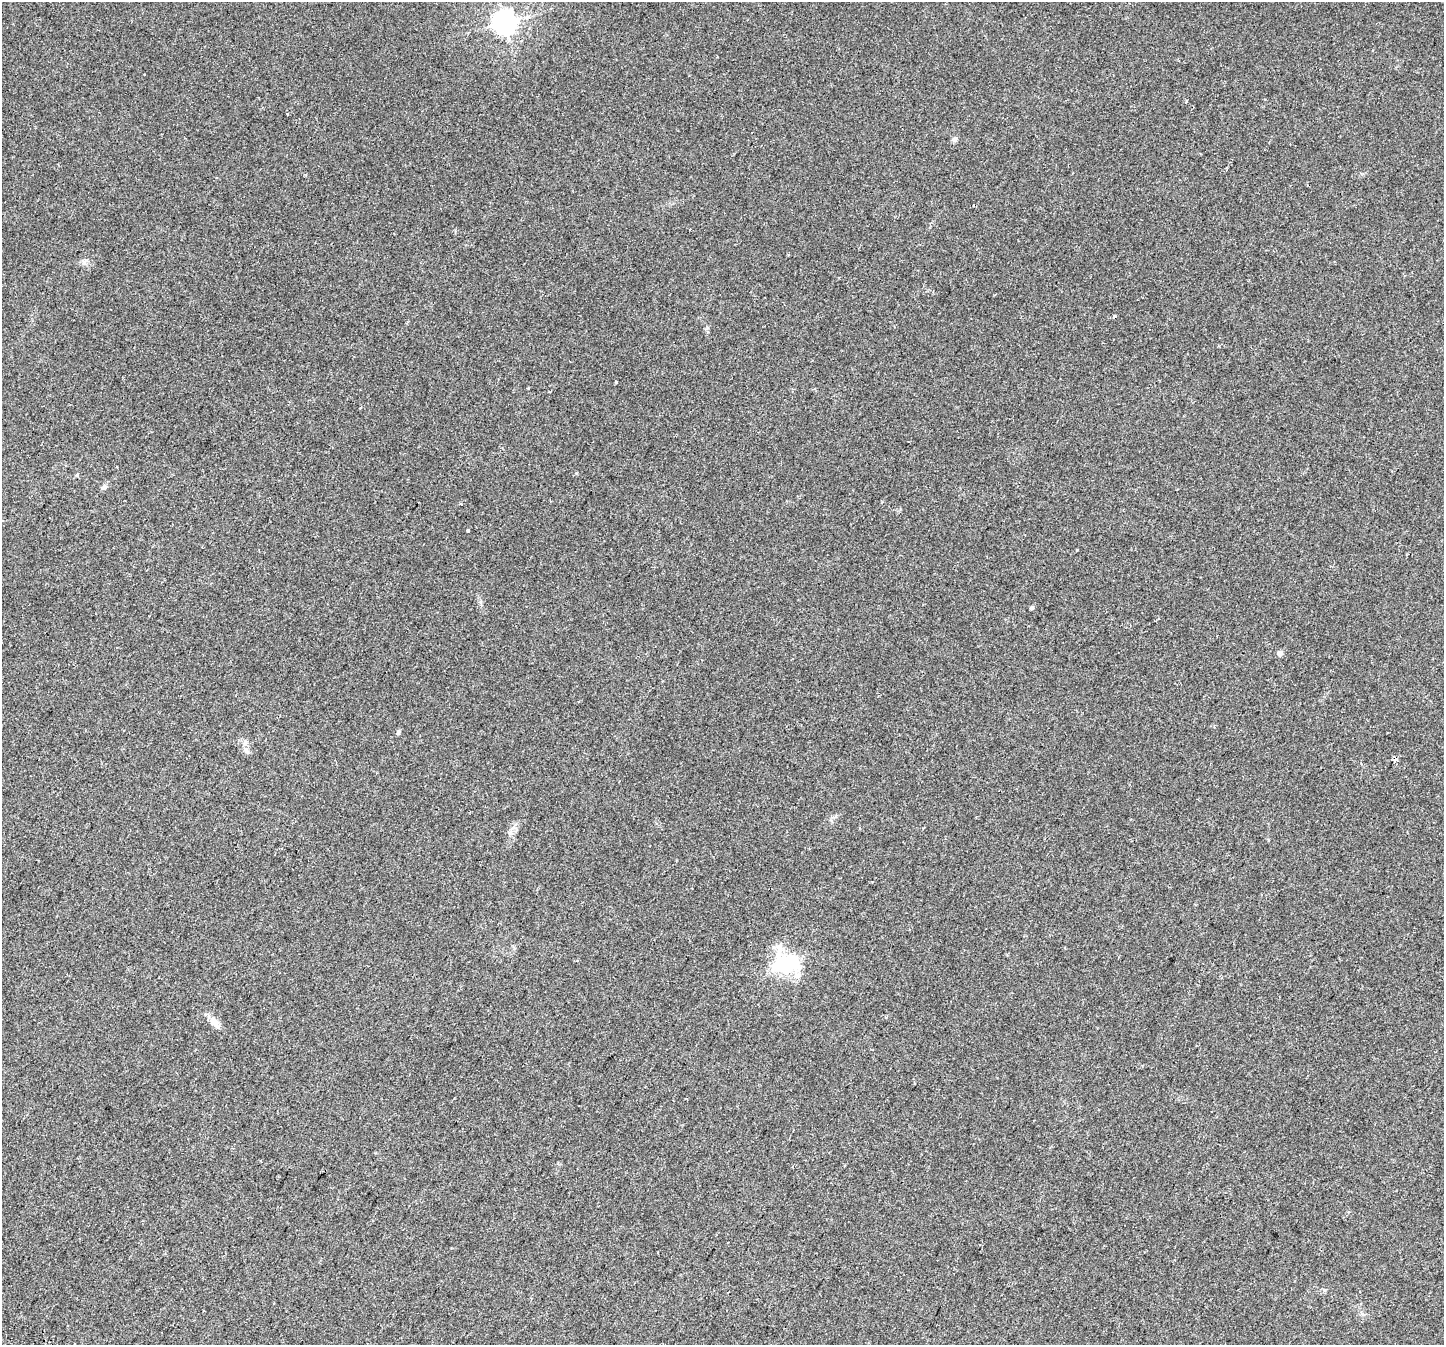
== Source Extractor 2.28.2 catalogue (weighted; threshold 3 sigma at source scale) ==
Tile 7 of 4 x 4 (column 3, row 2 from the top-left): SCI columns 2950-4391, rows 3026-4368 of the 5890 x 5987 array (HDU 1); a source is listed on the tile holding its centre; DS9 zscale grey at full resolution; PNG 1446 x 1347 px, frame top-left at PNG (2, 2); no overlay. Shown black and unused: <1% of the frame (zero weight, under 2 of 3 exposures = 4% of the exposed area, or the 3 px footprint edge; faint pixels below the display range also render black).
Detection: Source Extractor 2.28.2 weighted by HDU 2 'WHT'; one run over the whole footprint, this tile lists its part. Background 0.0629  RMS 0.0063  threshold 0.0284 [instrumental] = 3 sigma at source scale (4.5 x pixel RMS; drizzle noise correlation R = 1.50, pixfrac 1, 0.0396/0.0396 arcsec/px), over >= 5 px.
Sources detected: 19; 1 cosmic-ray / hot-pixel residue — not listed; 2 inside a brighter listed object's ellipse — not listed separately; the other 16 listed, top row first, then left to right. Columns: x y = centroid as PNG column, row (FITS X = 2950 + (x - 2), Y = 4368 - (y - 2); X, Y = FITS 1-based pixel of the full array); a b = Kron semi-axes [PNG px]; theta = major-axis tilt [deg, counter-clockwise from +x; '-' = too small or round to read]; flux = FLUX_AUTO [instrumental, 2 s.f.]
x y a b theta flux
504 22 8 7 - 410
1186 101 3 3 - 1.9
955 139 7 5 33 2
616 382 3 3 - 2.8
77 475 4 4 - 1
105 487 7 6 - 1.5
461 504 4 3 - 0.78
468 530 3 3 - 1.5
1077 550 3 3 - 0.98
1031 608 5 4 - 0.9
1280 653 5 4 - 3.9
398 732 5 5 - 1.3
246 749 8 6 90 2
1395 759 4 4 - 2.8
785 964 29 18 1 40
214 1021 16 9 -44 4.3
Overlapping masked pixels (flux is a lower limit): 1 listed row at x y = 1395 759
Unlisted compact peaks at least as high as the median listed source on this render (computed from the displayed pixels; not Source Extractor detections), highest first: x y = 707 328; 510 833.